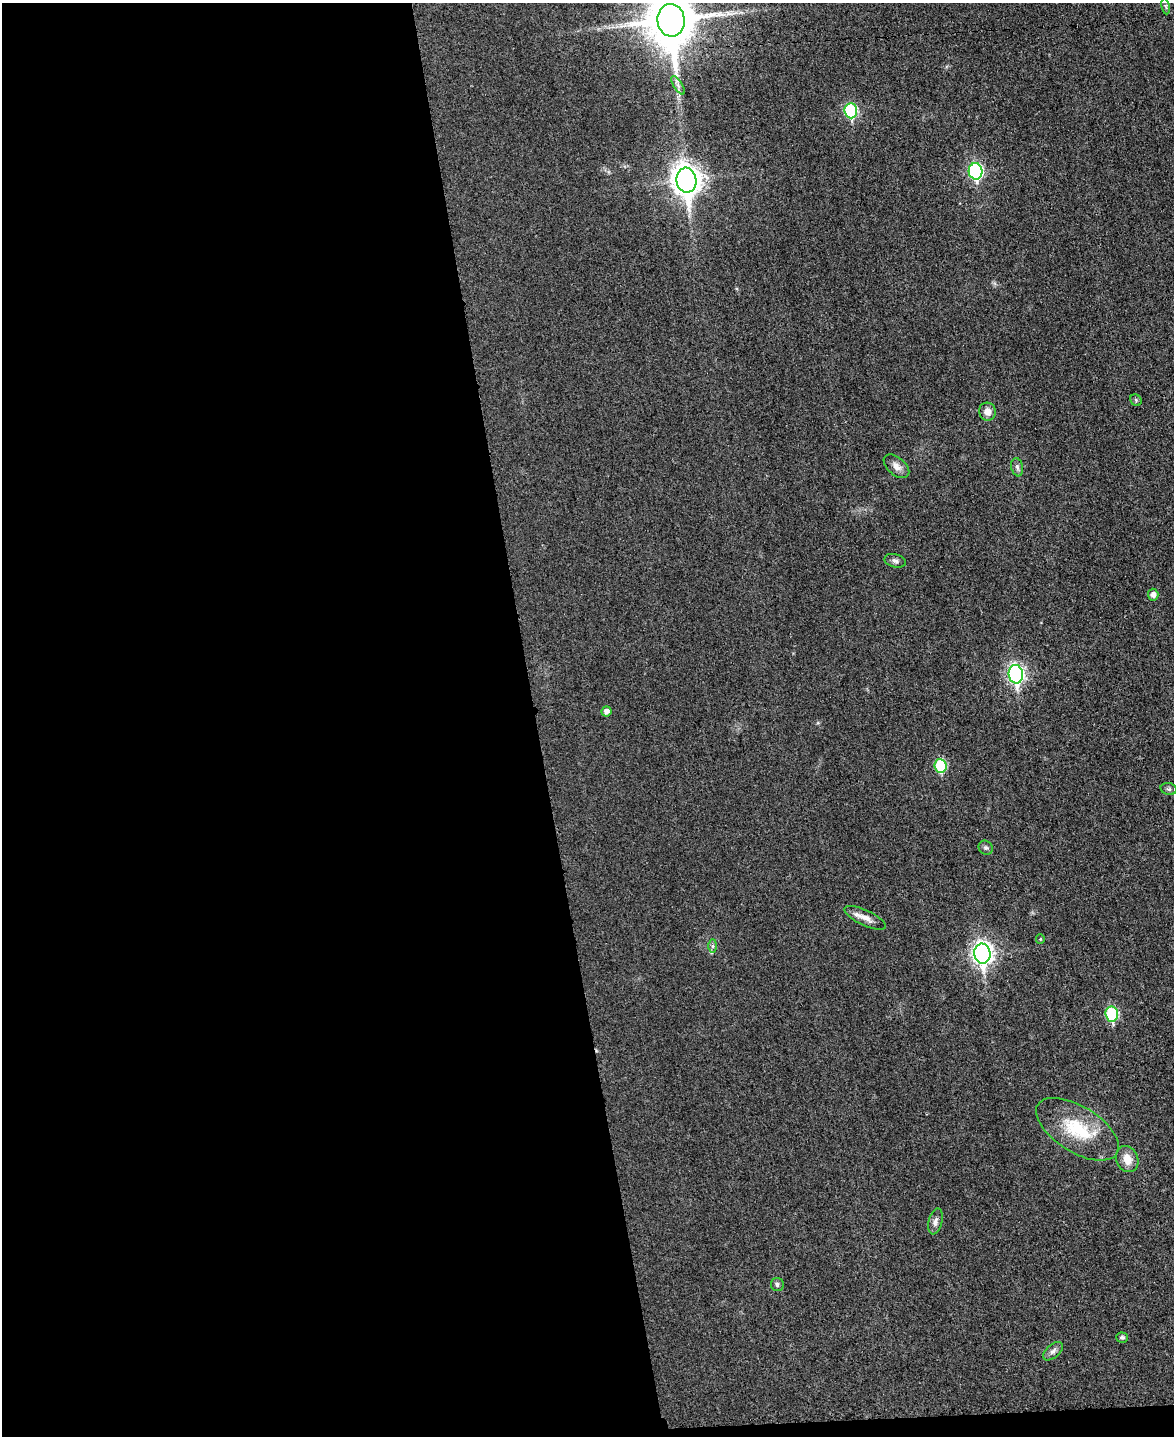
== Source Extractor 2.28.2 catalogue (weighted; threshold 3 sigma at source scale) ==
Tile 9 of 4 x 3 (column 1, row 3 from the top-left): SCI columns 15-1186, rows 252-1685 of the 4714 x 4696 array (HDU 1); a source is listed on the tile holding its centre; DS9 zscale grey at full resolution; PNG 1176 x 1438 px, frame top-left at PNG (2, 3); each listed source drawn as its Kron ellipse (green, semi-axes under 4 px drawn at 4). Shown black and unused: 46% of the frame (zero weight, under 3 of 4 exposures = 2% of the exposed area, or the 3 px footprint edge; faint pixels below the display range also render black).
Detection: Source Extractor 2.28.2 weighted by HDU 2 'WHT'; one run over the whole footprint, this tile lists its part. Background 0.0269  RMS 0.0049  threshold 0.0222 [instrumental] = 3 sigma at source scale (4.5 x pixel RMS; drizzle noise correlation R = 1.50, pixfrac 1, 0.05/0.05 arcsec/px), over >= 5 px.
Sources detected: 29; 1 inside a brighter listed object's ellipse — not listed separately; the other 28 listed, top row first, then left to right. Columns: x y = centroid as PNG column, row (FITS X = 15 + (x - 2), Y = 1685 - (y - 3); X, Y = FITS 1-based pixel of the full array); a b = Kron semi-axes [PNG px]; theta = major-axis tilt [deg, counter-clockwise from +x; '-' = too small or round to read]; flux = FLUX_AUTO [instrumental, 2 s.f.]
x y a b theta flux
1166 6 8 4 -81 0.82
671 20 16 14 -83 2600
678 85 10 4 -57 1.6
851 111 7 6 - 43
976 171 8 7 - 78
686 180 12 10 -81 620
1136 400 6 5 - 0.75
987 412 9 8 - 3.7
896 466 15 8 -40 3.4
1017 467 9 6 -79 1.5
895 561 11 6 -14 1.7
1153 595 6 5 - 2.6
1016 674 9 7 -83 130
606 711 5 5 - 2.6
941 766 7 6 - 29
1169 789 8 6 -15 1.1
986 848 7 6 - 1.1
865 918 23 7 -25 4.4
1040 939 5 4 - 0.55
713 946 6 4 90 1
982 954 10 8 -85 260
1112 1014 7 6 - 39
1077 1129 46 23 -32 26
1127 1159 13 11 -67 6.4
935 1221 13 7 76 2.2
777 1284 6 6 - 1.2
1122 1337 6 5 - 0.95
1053 1351 12 6 41 2
Overlapping masked pixels (flux is a lower limit): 1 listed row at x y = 671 20
Isophote crosses this tile's border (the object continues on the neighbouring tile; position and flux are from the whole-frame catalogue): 1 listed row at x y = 671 20